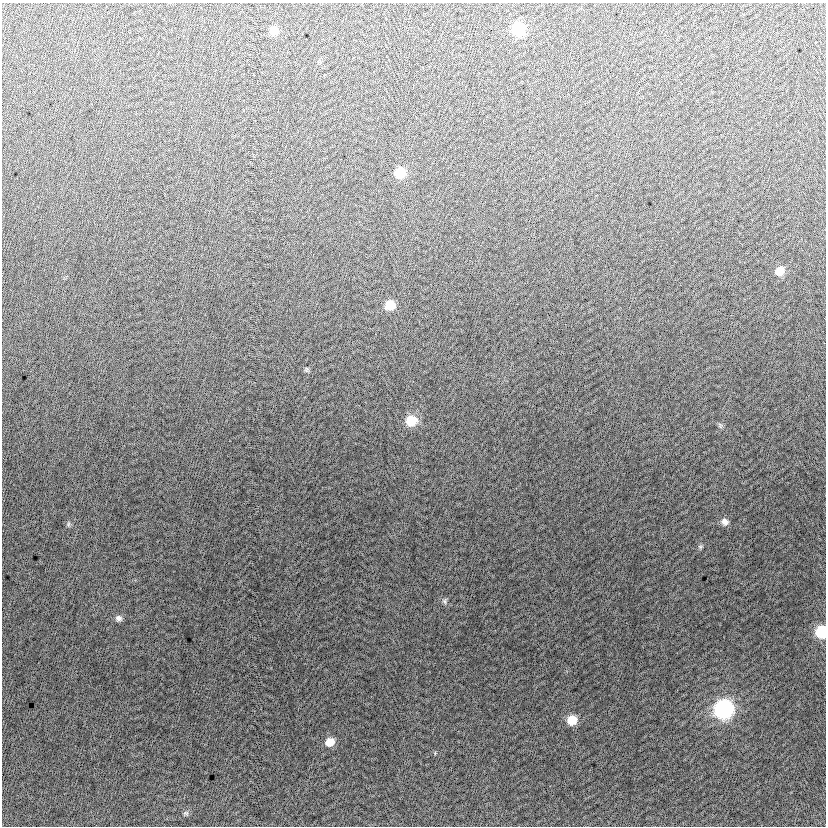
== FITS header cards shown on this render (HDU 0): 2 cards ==
NAXIS1  =                  824
NAXIS2  =                  824

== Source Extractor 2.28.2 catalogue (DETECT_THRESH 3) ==
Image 824 x 824 px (HDU 0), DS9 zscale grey, 1 PNG px = 1 image px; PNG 828 x 828 px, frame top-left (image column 1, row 824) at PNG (2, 3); no overlay
Background -5.72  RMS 13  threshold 37.8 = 3 sigma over >= 5 px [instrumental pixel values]
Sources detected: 18; all 18 listed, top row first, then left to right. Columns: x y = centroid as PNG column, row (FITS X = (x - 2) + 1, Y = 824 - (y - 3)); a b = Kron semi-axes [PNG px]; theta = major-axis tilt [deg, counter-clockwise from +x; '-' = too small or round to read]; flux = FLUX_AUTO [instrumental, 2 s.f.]
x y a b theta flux
518 29 9 9 - 48000
274 31 8 8 - 9800
400 173 9 8 - 21000
779 271 9 8 - 10000
390 305 9 8 - 16000
307 370 5 4 - 1200
411 421 11 10 - 20000
720 425 9 4 -69 1600
725 522 9 8 - 4500
68 524 6 6 - 1700
700 547 7 5 -1 1700
444 601 8 6 -79 2100
118 618 9 8 - 3500
821 632 9 8 - 40000
724 709 10 10 - 220000
572 720 9 8 - 15000
330 742 10 9 - 11000
186 813 8 6 -35 1800
At the frame edge (FLAGS 8, measured only in part): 1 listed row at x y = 821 632